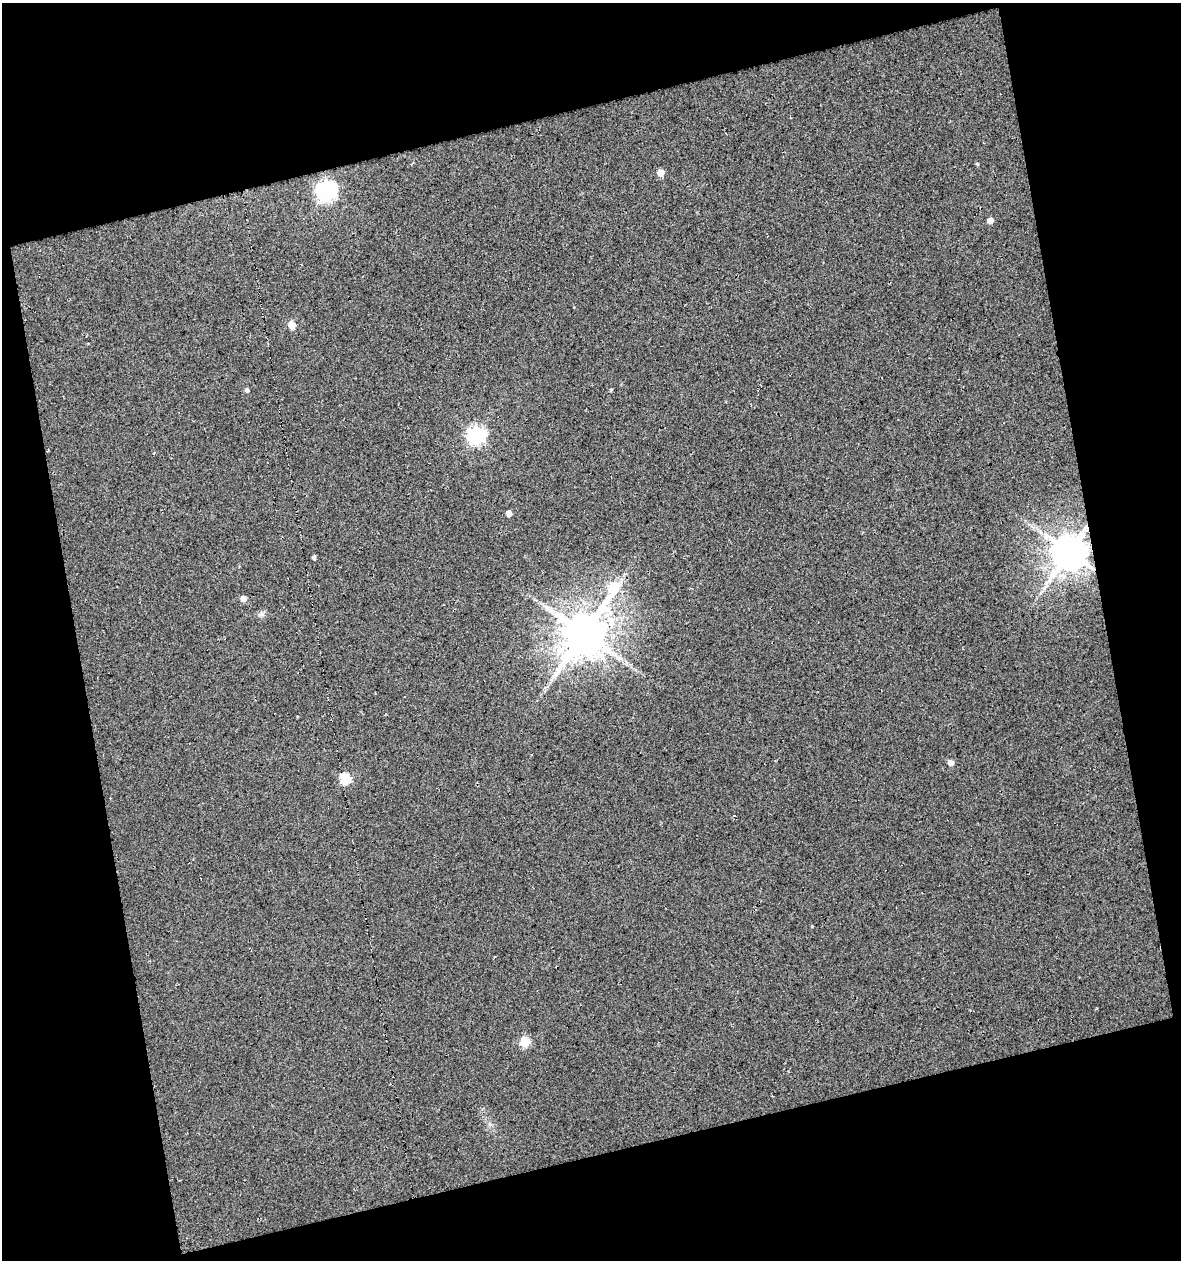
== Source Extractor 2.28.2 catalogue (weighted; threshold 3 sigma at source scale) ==
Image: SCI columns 21-1199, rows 1-1258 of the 1214 x 1258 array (HDU 1 of 3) = the unmasked area's bounding box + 8 px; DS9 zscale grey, full resolution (1 PNG px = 1 image px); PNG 1183 x 1262 px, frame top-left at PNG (2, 3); no overlay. Shown black and unused: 30% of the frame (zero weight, under 3 of 5 exposures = <1% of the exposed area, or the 3 px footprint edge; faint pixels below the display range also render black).
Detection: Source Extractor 2.28.2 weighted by HDU 2 'WHT'. Background 0.0181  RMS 0.019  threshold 0.0851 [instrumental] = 3 sigma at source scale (4.5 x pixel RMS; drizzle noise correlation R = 1.50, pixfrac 1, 0.0396/0.0396 arcsec/px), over >= 5 px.
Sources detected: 17; all 17 listed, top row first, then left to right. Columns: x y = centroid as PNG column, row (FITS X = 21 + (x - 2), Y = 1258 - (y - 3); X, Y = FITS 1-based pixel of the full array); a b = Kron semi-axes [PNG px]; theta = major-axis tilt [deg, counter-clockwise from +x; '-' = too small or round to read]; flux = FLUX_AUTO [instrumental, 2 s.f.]
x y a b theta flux
661 173 5 5 - 27
326 191 7 7 - 900
990 220 5 4 - 15
292 325 5 5 - 41
247 390 5 5 - 4.4
611 390 4 3 - 1.9
476 435 7 6 - 650
509 513 5 5 - 11
1069 552 10 10 - 4500
314 557 4 4 - 4.1
614 588 14 6 62 100
243 599 5 5 - 13
261 614 6 6 - 4.8
584 633 14 12 57 6400
951 763 5 5 - 14
345 779 5 5 - 130
525 1042 5 5 - 100
Overlapping masked pixels (flux is a lower limit): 1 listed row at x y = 1069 552